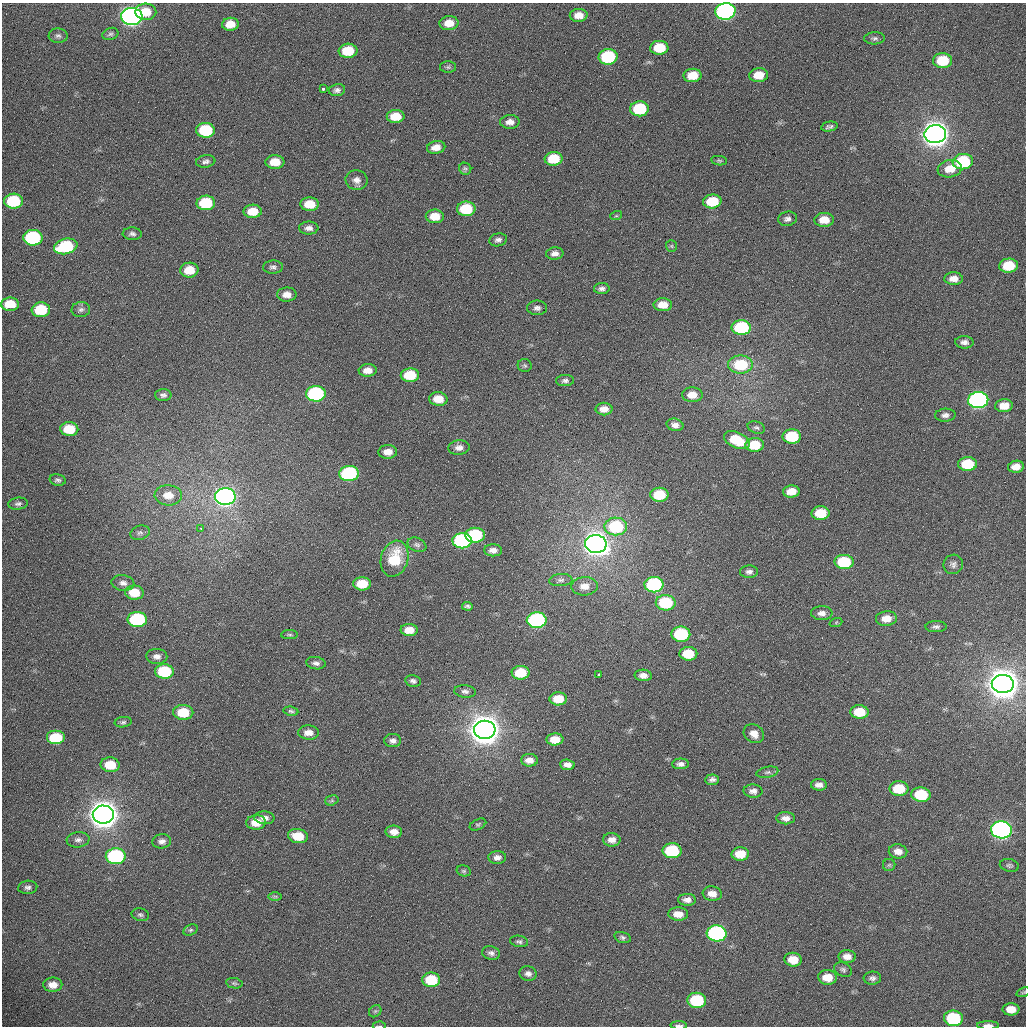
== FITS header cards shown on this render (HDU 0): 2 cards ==
NAXIS1  =                 1024 /fastest changing axis
NAXIS2  =                 1024 /next to fastest changing axis

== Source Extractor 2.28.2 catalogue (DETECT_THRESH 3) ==
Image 1024 x 1024 px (HDU 0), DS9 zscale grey, 1 PNG px = 1 image px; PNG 1028 x 1028 px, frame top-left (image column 1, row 1024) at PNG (2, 3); each listed source drawn as its Kron ellipse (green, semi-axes under 4 px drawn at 4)
Background 367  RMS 13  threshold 38.1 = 3 sigma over >= 5 px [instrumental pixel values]
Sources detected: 202; all 202 listed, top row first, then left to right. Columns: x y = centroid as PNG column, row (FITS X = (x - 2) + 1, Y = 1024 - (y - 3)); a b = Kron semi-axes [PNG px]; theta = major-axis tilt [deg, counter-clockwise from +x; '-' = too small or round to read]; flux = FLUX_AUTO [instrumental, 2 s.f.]
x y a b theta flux
725 11 10 8 5 3.7e+05
146 12 10 8 -3 1.6e+04
579 15 9 6 2 8.7e+03
132 17 10 8 -2 5.6e+05
449 23 9 7 5 1.1e+04
230 24 8 6 6 1.2e+04
110 34 8 6 20 2.0e+03
58 36 9 7 -2 2.7e+03
874 38 10 6 2 2.7e+03
659 48 9 7 3 2.5e+04
348 51 9 7 5 2.8e+04
608 57 9 8 - 7.7e+04
943 61 9 7 2 3.1e+04
448 67 8 5 0 1.8e+03
692 75 9 6 7 1.6e+04
759 75 9 7 6 1.4e+04
323 89 3 3 - 1.0e+04
337 90 8 6 11 3.1e+03
639 109 9 7 2 5.4e+04
396 116 9 6 2 1.6e+04
510 122 10 7 1 5.9e+03
829 127 8 5 11 2.4e+03
205 130 9 7 -1 5.3e+04
935 134 11 9 6 1.7e+06
436 147 9 6 10 8.0e+03
554 159 9 7 3 2.8e+04
206 161 10 6 8 3.1e+03
719 161 8 4 -9 1.4e+03
275 162 9 6 1 1.6e+04
963 162 10 7 7 6.2e+04
465 169 6 5 - 1.6e+03
950 169 12 8 9 1.3e+04
357 180 11 9 -12 5.5e+03
14 201 9 7 1 5.7e+04
712 201 9 7 4 3.2e+04
206 203 9 7 2 4.6e+04
310 204 9 7 -4 1.7e+04
466 209 9 7 2 4.2e+04
253 211 9 6 1 1.7e+04
435 216 9 6 1 1.5e+04
616 216 6 4 18 1.1e+03
787 219 9 7 13 3.7e+03
824 220 10 7 2 1.4e+04
309 228 10 6 -1 4.6e+03
132 234 9 6 -4 2.7e+03
33 238 9 8 - 1.1e+05
498 240 9 6 14 3.3e+03
66 246 12 7 14 6.7e+04
671 246 6 5 - 1.3e+03
555 253 8 6 6 4.4e+03
1009 266 9 7 4 2.7e+04
273 267 10 6 2 2.9e+03
189 270 9 7 2 1.7e+04
954 279 9 6 -2 6.7e+03
602 289 8 5 1 2.9e+03
287 295 10 7 1 7.5e+03
10 304 9 6 0 2.1e+04
663 305 9 6 1 1.3e+04
537 308 10 7 0 3.4e+03
81 309 9 7 5 3.3e+03
41 310 9 7 4 3.3e+04
741 328 9 7 1 7.3e+04
964 342 9 6 -2 4.0e+03
740 365 12 9 0 4.2e+04
525 366 7 6 - 1.8e+03
368 370 9 6 3 7.6e+03
410 375 9 6 2 3.0e+04
565 381 9 5 4 2.8e+03
316 394 10 7 3 1.6e+05
163 395 8 6 0 2.8e+03
692 395 10 7 -3 9.6e+03
438 399 9 7 -3 1.5e+04
978 400 10 8 4 3.3e+05
1004 406 9 6 6 1.2e+04
604 409 8 6 0 6.7e+03
945 415 10 6 3 3.5e+03
675 425 8 6 -14 4.5e+03
756 427 9 6 -17 2.3e+03
69 429 9 7 -2 2.6e+04
792 436 9 7 0 4.4e+04
737 440 14 7 -25 3.2e+04
755 445 9 7 3 2.7e+04
459 447 11 7 6 5.0e+03
388 452 9 6 4 7.9e+03
968 464 9 7 0 3.5e+04
1016 467 8 6 10 7.8e+03
349 474 10 7 4 1.2e+05
58 480 8 5 -13 2.3e+03
791 491 8 6 4 1.1e+04
168 495 13 10 -3 1.2e+04
659 495 9 7 1 3.4e+04
225 497 10 8 0 5.0e+05
18 504 10 6 7 2.7e+03
821 513 9 7 1 2.7e+04
616 526 11 9 -1 7.0e+04
201 528 3 2 - 1.3e+03
140 533 10 7 17 2.8e+03
475 535 9 7 1 7.4e+04
462 541 10 7 0 1.6e+05
596 544 11 9 -2 1.1e+06
417 545 10 6 -24 2.7e+03
493 550 9 6 -1 5.0e+03
395 559 18 13 72 3.5e+04
844 562 9 7 -1 5.3e+04
953 564 10 9 - 3.7e+03
749 572 9 6 4 3.4e+03
561 580 12 6 4 3.3e+03
123 583 11 8 -8 4.4e+03
362 584 9 6 1 2.3e+04
654 585 9 7 1 1.4e+05
585 586 13 9 4 9.0e+03
134 593 9 7 -6 2.0e+04
666 603 10 7 -2 5.7e+04
467 606 5 4 - 1.8e+03
822 613 10 7 -2 5.3e+03
886 618 10 7 4 1.0e+04
137 619 9 7 -3 1.2e+05
537 620 10 8 3 1.9e+05
836 622 6 4 20 1.2e+03
936 627 10 5 1 2.9e+03
409 630 8 6 -3 1.1e+04
681 634 9 7 0 7.2e+04
289 635 8 4 1 1.7e+03
688 654 9 7 0 2.5e+04
157 656 10 7 -2 4.6e+03
316 663 9 6 -8 3.4e+03
164 671 9 7 -3 5.1e+04
521 673 9 7 1 2.5e+04
599 674 3 2 - 4.6e+03
643 675 8 5 -5 5.5e+03
413 681 8 6 -11 2.6e+03
1003 684 11 9 -2 2.8e+06
465 691 11 6 -6 3.2e+03
558 699 8 6 1 1.7e+04
291 711 7 4 -9 1.8e+03
183 712 10 7 -1 2.7e+04
859 712 9 6 -3 2.3e+04
123 722 8 5 8 2.0e+03
485 730 11 9 -2 2.6e+06
308 733 10 7 -1 7.2e+03
754 734 11 8 -34 7.7e+03
56 738 9 7 0 4.4e+04
555 739 8 6 4 1.3e+04
393 741 8 6 1 3.8e+03
529 760 8 6 -1 6.5e+03
681 764 8 5 1 3.6e+03
110 765 9 7 -5 2.0e+04
567 765 7 5 -5 4.7e+03
767 772 11 5 11 2.4e+03
712 780 7 5 6 3.0e+03
819 785 8 6 -1 5.0e+03
899 789 9 7 0 2.7e+04
753 791 9 6 -2 4.1e+03
921 795 9 7 -4 4.4e+04
332 800 7 5 16 1.5e+03
103 815 10 9 - 2.3e+06
264 818 10 6 -4 4.6e+03
786 818 9 6 -1 5.2e+03
256 822 10 7 4 1.3e+04
478 824 9 5 25 1.6e+03
1001 830 10 8 -4 4.9e+05
394 832 8 6 -3 6.9e+03
298 836 10 7 -8 1.9e+04
78 840 11 7 6 4.1e+03
612 840 9 6 -1 5.8e+03
162 841 9 7 6 3.9e+03
672 851 9 7 -1 6.2e+04
898 851 9 7 -9 6.7e+03
740 854 9 6 1 1.7e+04
116 856 10 8 1 1.2e+05
497 857 9 6 3 4.3e+03
889 865 6 6 - 1.5e+03
1009 865 10 6 -11 2.1e+03
464 871 7 5 -15 1.7e+03
28 887 9 6 5 3.0e+03
712 894 9 7 -8 8.2e+03
275 896 7 4 0 1.5e+03
687 900 9 6 -1 5.0e+03
678 914 10 6 -4 9.1e+03
140 915 9 6 -13 2.2e+03
191 930 7 5 26 1.8e+03
717 933 10 8 -4 2.3e+05
622 937 8 5 -16 2.3e+03
519 941 9 5 -9 2.3e+03
491 953 9 6 -11 3.5e+03
847 956 8 6 -2 6.7e+03
793 960 9 7 -7 1.6e+04
843 970 9 6 -28 2.5e+03
528 974 9 7 -15 3.9e+03
827 977 9 7 -4 1.4e+04
872 978 9 6 4 3.0e+03
431 980 9 7 -1 3.7e+04
234 983 8 5 -10 1.7e+03
53 985 9 7 0 8.1e+03
1023 992 7 4 20 1.2e+03
697 1000 9 7 -6 6.3e+04
1011 1009 8 6 -1 1.2e+04
375 1011 7 5 45 1.7e+03
953 1018 9 7 -7 7.4e+04
679 1025 8 2 -1 1.8e+03
988 1025 11 3 0 5.0e+03
379 1026 6 2 4 7.0e+02
At the frame edge (FLAGS 8, measured only in part): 5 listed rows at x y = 725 11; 1023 992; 679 1025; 988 1025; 379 1026